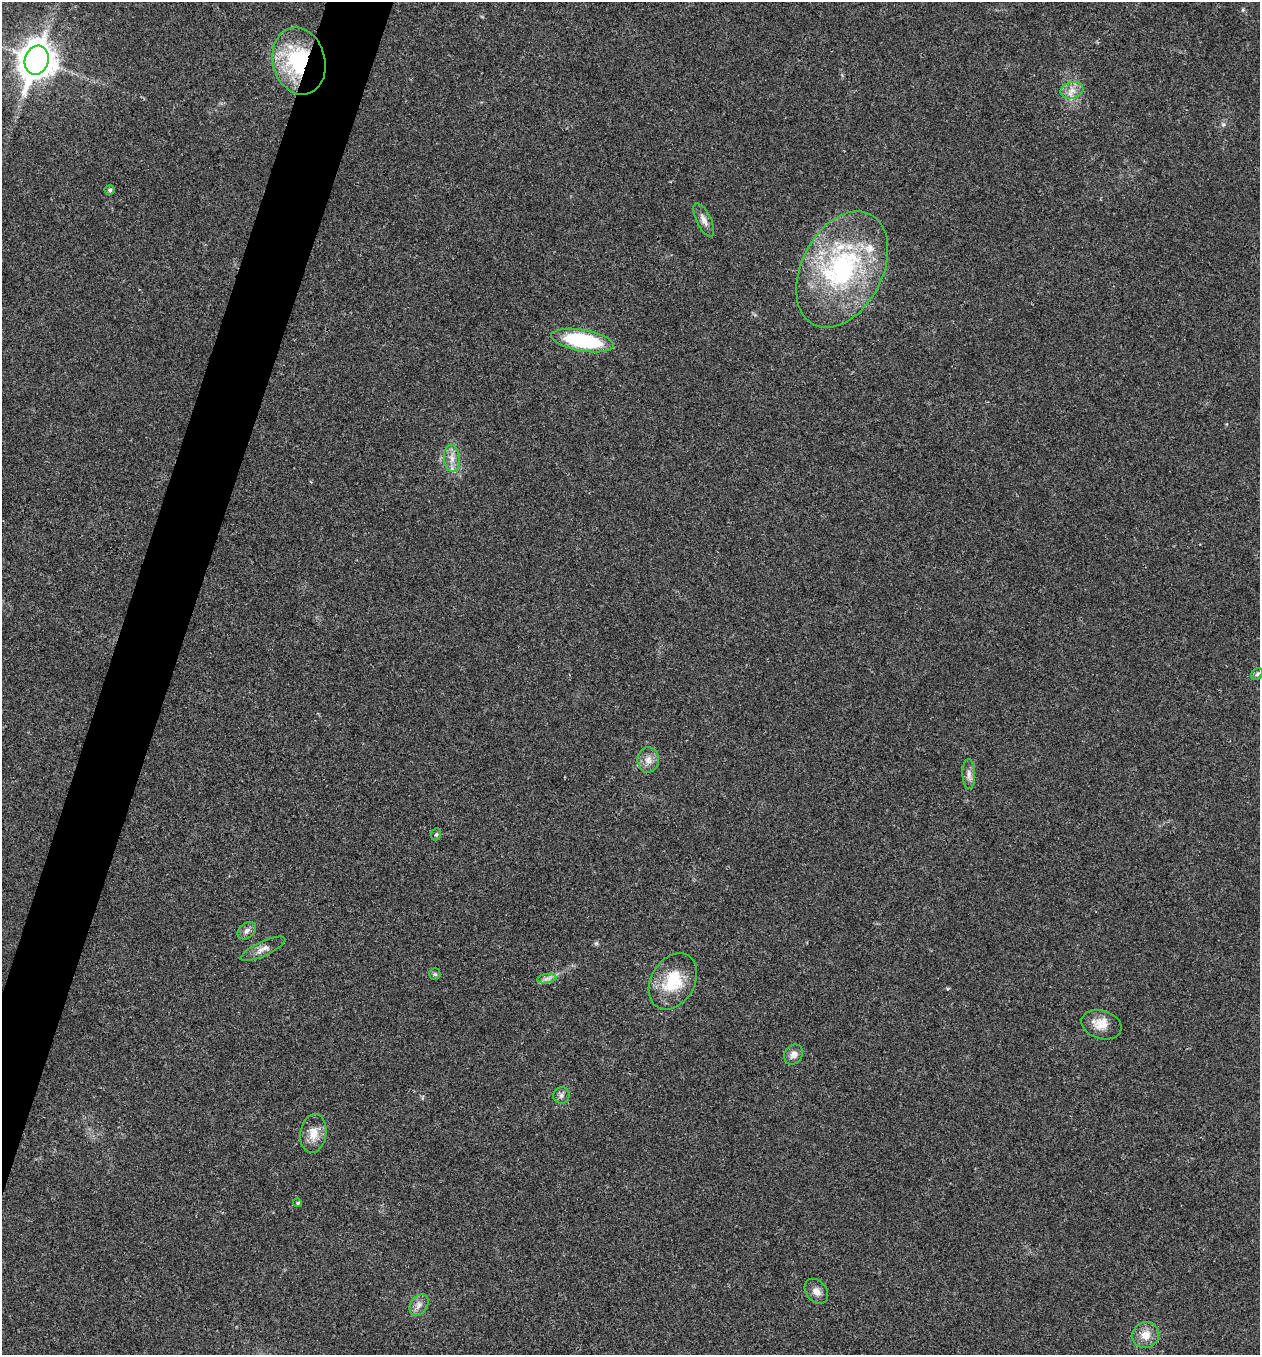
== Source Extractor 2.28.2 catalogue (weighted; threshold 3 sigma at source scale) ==
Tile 7 of 4 x 4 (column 3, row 2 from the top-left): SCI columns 2782-4039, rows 2707-4059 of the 5432 x 5417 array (HDU 1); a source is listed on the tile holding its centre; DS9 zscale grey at full resolution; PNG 1262 x 1357 px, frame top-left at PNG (2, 2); each listed source drawn as its Kron ellipse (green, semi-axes under 4 px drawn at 4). Shown black and unused: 4% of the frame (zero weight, under 3 of 4 exposures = <1% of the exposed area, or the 3 px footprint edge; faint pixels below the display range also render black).
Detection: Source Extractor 2.28.2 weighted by HDU 2 'WHT'; one run over the whole footprint, this tile lists its part. Background 0.0212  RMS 0.004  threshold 0.0179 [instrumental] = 3 sigma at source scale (4.5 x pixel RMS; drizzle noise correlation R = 1.50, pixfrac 1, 0.05/0.05 arcsec/px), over >= 5 px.
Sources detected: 29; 4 inside a brighter listed object's ellipse — not listed separately; the other 25 listed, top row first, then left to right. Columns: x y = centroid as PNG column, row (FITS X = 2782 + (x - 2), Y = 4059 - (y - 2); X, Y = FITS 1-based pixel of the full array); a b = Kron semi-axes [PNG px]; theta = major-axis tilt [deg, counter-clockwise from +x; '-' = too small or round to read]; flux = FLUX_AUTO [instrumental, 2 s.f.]
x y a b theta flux
37 60 15 11 71 750
299 61 34 26 -76 42
1072 90 11 8 16 3.1
110 190 5 5 - 0.85
704 220 18 7 -64 2.6
842 269 62 40 62 67
583 340 32 10 -10 36
452 458 14 8 -85 3.4
1257 674 6 5 - 0.73
648 760 13 10 85 3.1
969 774 15 6 -88 2.2
436 834 6 5 - 0.65
247 931 10 7 41 1.7
263 949 24 7 25 3
435 974 6 5 - 0.69
547 979 10 4 9 1.4
673 981 30 21 59 16
1101 1025 21 14 -17 5.6
793 1054 10 8 57 2.5
561 1095 8 8 - 1.5
313 1133 19 13 81 5.5
298 1203 4 4 - 0.62
816 1291 14 10 -50 2.7
419 1305 11 8 55 2.4
1146 1335 13 13 - 4.7
Overlapping masked pixels (flux is a lower limit): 1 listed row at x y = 299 61